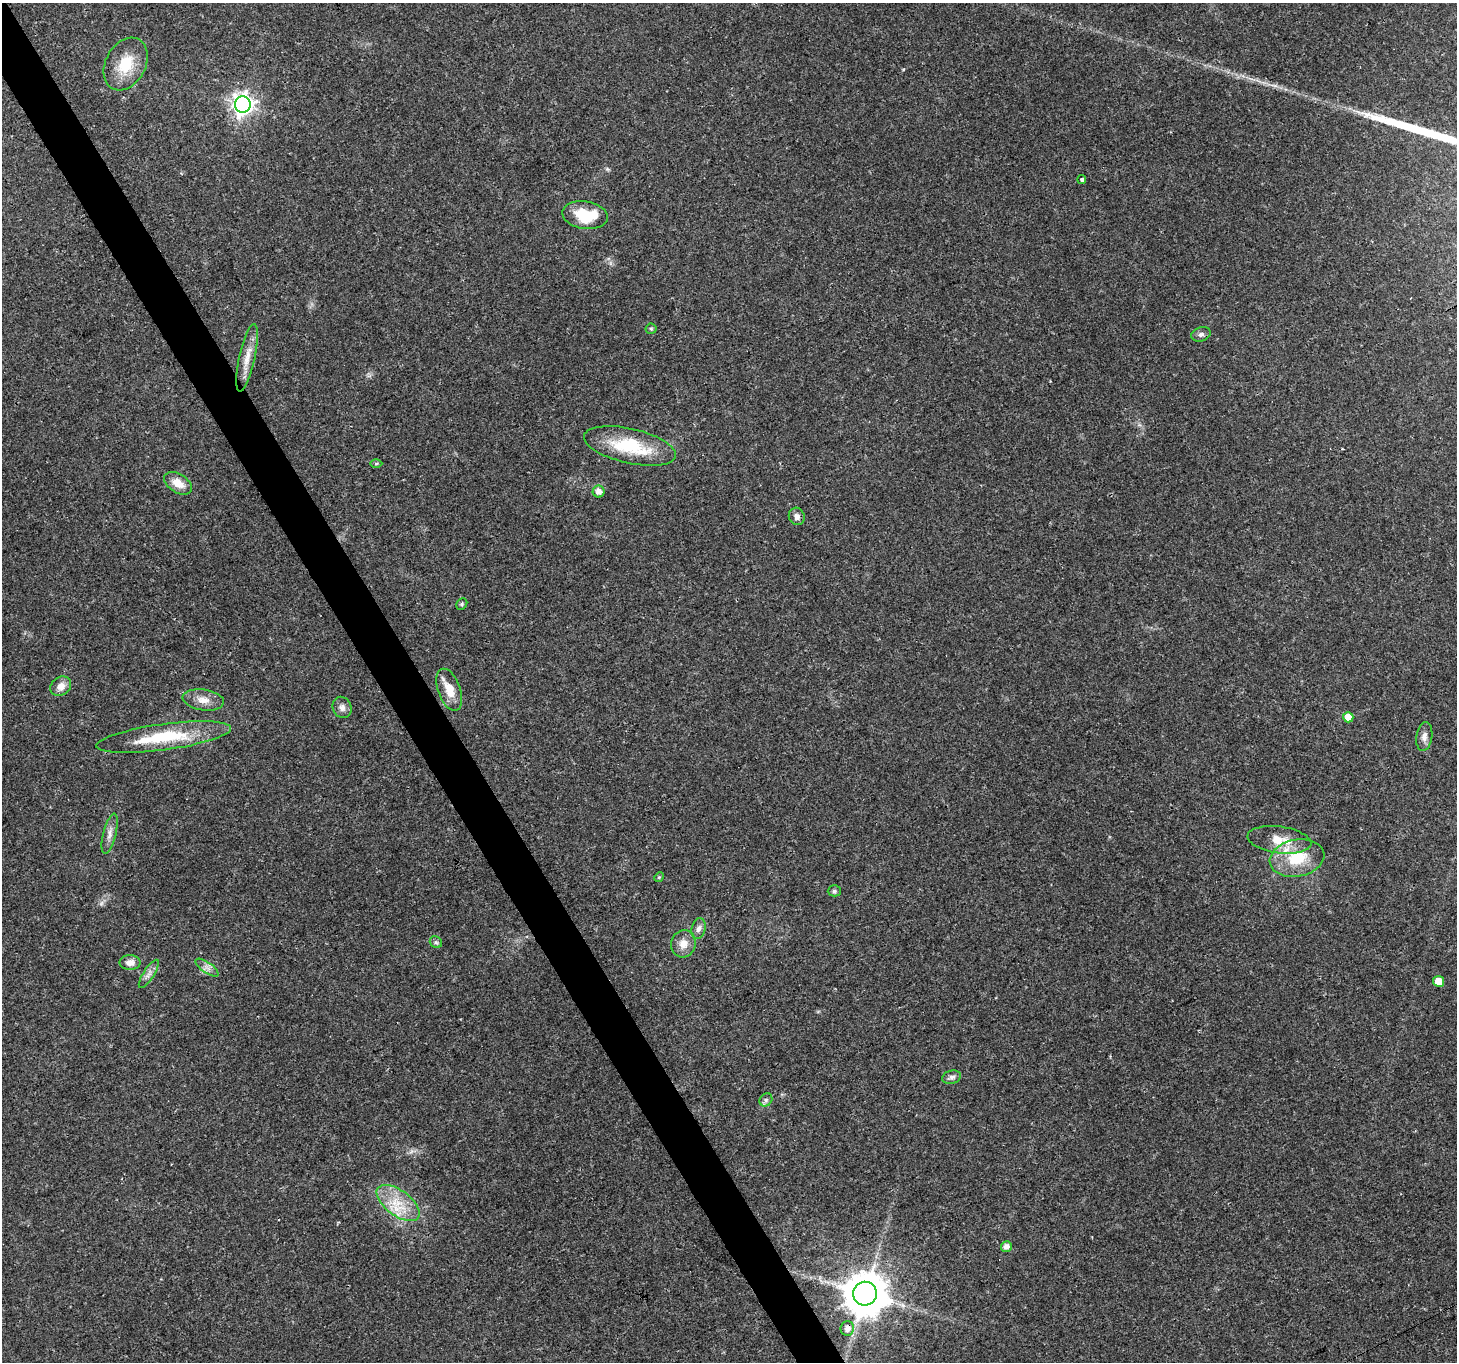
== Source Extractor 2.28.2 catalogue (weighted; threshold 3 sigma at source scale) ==
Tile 11 of 4 x 4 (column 3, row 3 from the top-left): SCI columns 2913-4367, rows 1529-2888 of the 5821 x 5717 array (HDU 1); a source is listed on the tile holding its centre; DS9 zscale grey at full resolution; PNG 1459 x 1364 px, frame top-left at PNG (2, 3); each listed source drawn as its Kron ellipse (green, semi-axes under 4 px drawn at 4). Shown black and unused: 3% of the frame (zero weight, under 3 of 4 exposures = <1% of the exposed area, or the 3 px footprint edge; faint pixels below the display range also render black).
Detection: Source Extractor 2.28.2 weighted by HDU 2 'WHT'; one run over the whole footprint, this tile lists its part. Background 0.0567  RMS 0.0027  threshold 0.012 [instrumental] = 3 sigma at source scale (4.5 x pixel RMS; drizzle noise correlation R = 1.50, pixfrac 1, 0.0396/0.0396 arcsec/px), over >= 5 px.
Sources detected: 41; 1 too faint to see at this stretch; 1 long thin detection or spike segment (spike, bleed or trail) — neither listed nor drawn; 1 inside a brighter listed object's ellipse — not listed separately; the other 38 listed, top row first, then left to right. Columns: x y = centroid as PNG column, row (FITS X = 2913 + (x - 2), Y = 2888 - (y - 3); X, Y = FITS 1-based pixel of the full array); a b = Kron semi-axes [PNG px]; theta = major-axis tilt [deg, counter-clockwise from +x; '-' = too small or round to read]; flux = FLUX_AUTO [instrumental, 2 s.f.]
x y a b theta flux
126 64 28 20 61 9.1
243 104 8 8 - 170
1082 180 4 4 - 1.3
585 215 23 14 -8 10
651 329 5 5 - 0.41
1201 334 10 7 16 0.93
247 358 34 8 78 4
630 446 47 17 -13 17
376 464 6 4 1 0.34
178 483 15 9 -32 3.5
599 491 6 6 - 1.7
797 516 9 8 - 1.3
462 604 6 5 - 0.43
61 686 11 9 37 2.2
449 690 22 11 -70 4.6
203 700 21 10 -8 3
342 707 11 9 -67 1.4
1348 717 5 5 - 2.9
164 737 68 13 8 16
1424 737 14 8 82 1.6
110 834 21 6 76 1.9
1279 840 32 13 -8 5.7
1297 858 27 18 11 11
659 877 5 4 - 0.27
834 891 6 5 - 0.56
699 929 10 7 75 1.2
436 942 6 5 - 0.52
683 944 13 12 - 2.9
130 963 10 7 0 1.9
207 968 13 5 -34 1.4
149 974 16 5 57 1.4
1439 981 5 5 - 4.1
952 1077 9 6 16 0.98
766 1100 7 6 - 0.73
398 1203 25 12 -36 7.3
1006 1246 5 5 - 1.6
865 1294 12 11 - 1000
847 1328 7 6 - 1.9
Overlapping masked pixels (flux is a lower limit): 1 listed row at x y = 847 1328